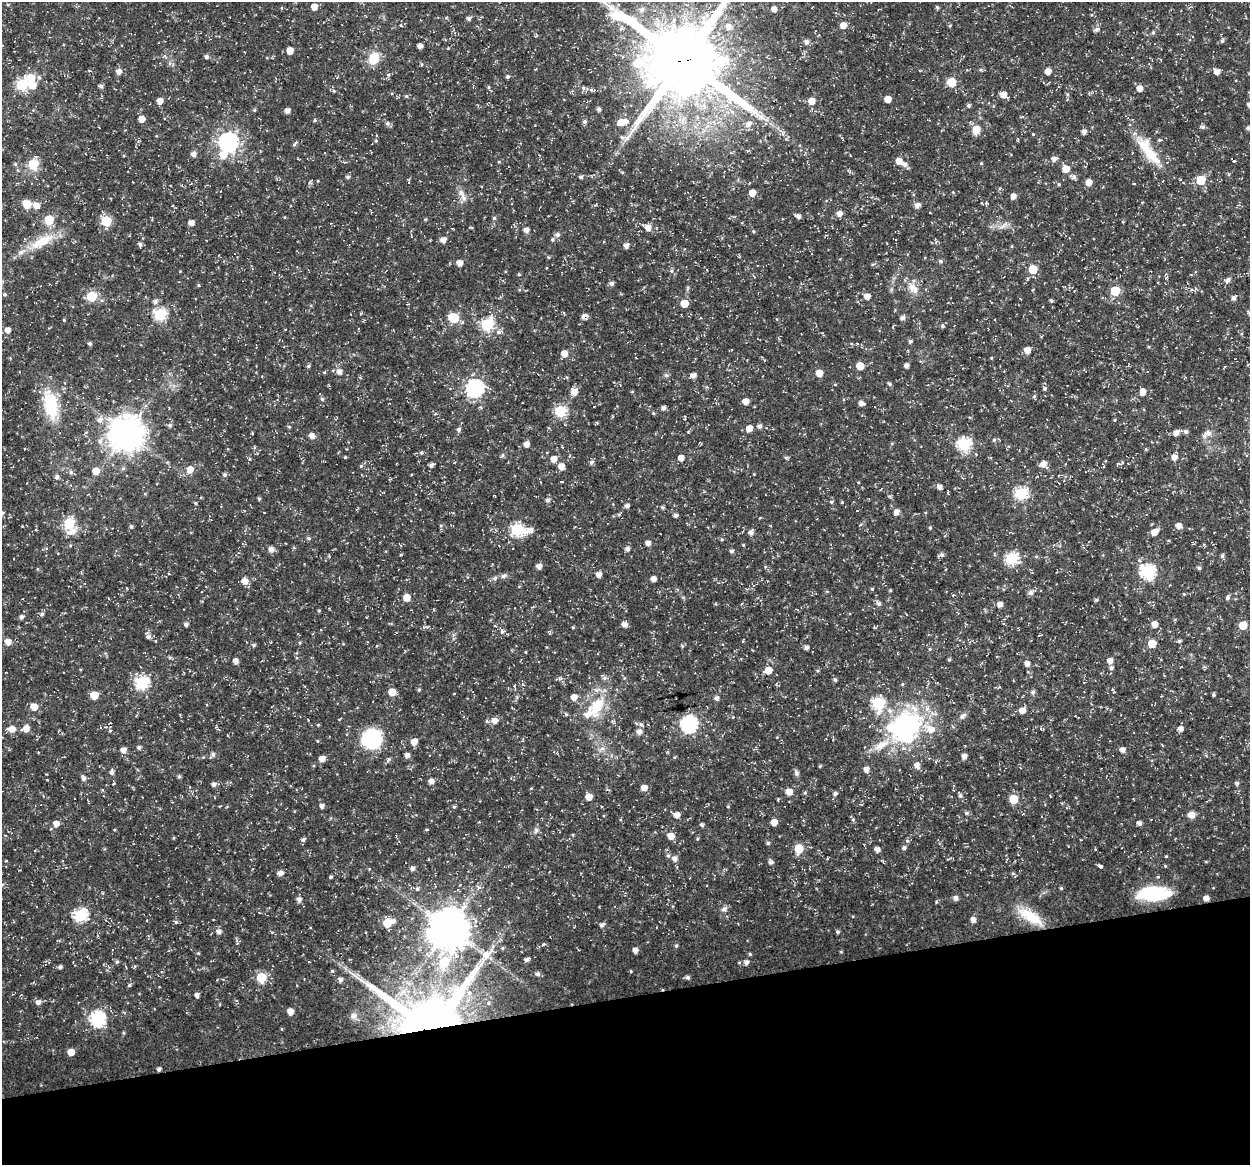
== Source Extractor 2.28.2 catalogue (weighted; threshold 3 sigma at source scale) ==
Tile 14 of 4 x 4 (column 2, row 4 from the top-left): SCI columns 1300-2547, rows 46-1208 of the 5044 x 4838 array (HDU 1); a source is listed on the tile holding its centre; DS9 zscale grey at full resolution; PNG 1252 x 1167 px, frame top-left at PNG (2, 2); no overlay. Shown black and unused: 14% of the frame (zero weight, under 3 of 5 exposures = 3% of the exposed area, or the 3 px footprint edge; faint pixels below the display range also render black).
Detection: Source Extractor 2.28.2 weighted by HDU 2 'WHT'; one run over the whole footprint, this tile lists its part. Background 0.0242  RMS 0.0022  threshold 0.00992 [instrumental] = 3 sigma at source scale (4.5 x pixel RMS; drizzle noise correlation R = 1.50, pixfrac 1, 0.0396/0.0396 arcsec/px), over >= 5 px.
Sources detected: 417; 3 inside a brighter object's white glare — not listed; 7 inside a brighter listed object's ellipse — not listed separately; the other 407 listed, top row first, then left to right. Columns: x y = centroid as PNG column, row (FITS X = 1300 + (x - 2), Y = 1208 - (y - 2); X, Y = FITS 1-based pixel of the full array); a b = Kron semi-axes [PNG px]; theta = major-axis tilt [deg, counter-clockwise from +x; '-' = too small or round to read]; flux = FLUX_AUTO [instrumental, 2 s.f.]
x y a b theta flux
8 4 5 3 - 0.23
314 7 5 5 - 2
937 7 4 4 - 0.36
774 9 5 5 - 1.2
641 10 8 7 - 1.1
469 18 5 4 - 0.59
401 25 4 3 - 0.18
843 25 6 5 - 1.8
729 27 9 8 - 1.7
1097 29 9 5 14 0.54
1153 32 5 5 - 0.32
536 36 5 4 - 0.27
1222 41 7 5 75 0.38
806 42 6 6 - 0.69
63 44 4 3 - 0.18
420 46 4 4 - 0.97
290 50 5 5 - 2.3
206 56 5 5 - 0.54
374 58 10 8 68 5.5
683 60 28 24 -19 2300
981 70 6 4 -18 0.28
119 71 5 5 - 1.2
1048 71 5 4 - 1.7
1217 72 6 5 - 1.3
388 75 5 5 - 0.38
507 77 4 4 - 0.42
31 78 8 7 - 5.1
951 82 5 5 - 7.3
22 85 6 6 - 19
101 86 4 4 - 0.66
489 87 5 3 - 0.24
1140 88 6 5 - 1.4
592 90 9 5 -10 0.68
334 91 6 4 -46 0.32
1003 94 6 5 - 1.9
406 96 5 5 - 0.31
888 99 5 5 - 2.2
160 101 5 5 - 1.7
811 101 5 5 - 2.5
968 105 4 4 - 0.48
1249 105 6 5 - 0.88
599 109 4 4 - 0.57
254 110 5 4 - 0.27
287 111 5 4 - 1.2
761 117 14 7 -32 1.8
142 119 5 5 - 1.8
315 120 5 4 - 0.29
585 122 5 5 - 0.56
621 122 8 7 - 2.3
387 123 6 6 - 0.57
749 124 10 7 41 1.3
1202 127 8 5 -11 0.49
1248 128 5 4 - 0.5
976 130 9 8 - 2.7
1084 132 5 5 - 0.85
783 133 8 4 -81 0.51
1033 134 4 3 - 0.19
622 137 6 5 - 0.47
376 141 5 3 - 0.23
228 142 8 7 - 100
295 143 8 3 47 0.35
1149 153 47 12 -53 7.4
193 154 6 5 - 0.77
223 155 9 8 - 2.3
1054 159 7 6 - 0.88
899 161 5 5 - 1.9
1234 161 4 3 - 0.17
499 162 5 3 - 0.19
981 163 4 4 - 0.19
33 164 6 6 - 11
905 164 7 5 -32 0.94
1066 169 7 6 - 2.2
17 170 6 4 -88 0.3
849 171 7 4 -18 0.32
622 172 5 3 - 0.22
348 177 5 5 - 0.45
581 177 4 4 - 0.45
1073 177 8 6 -21 0.67
1201 180 6 5 - 7.8
310 182 6 4 86 0.35
1089 182 6 5 - 1.6
1059 184 5 4 - 0.26
953 192 4 4 - 0.18
752 193 6 6 - 1.6
1013 196 6 5 - 1
463 198 12 7 -58 1.3
27 204 8 7 - 3.1
36 205 8 7 - 1.5
917 205 6 5 - 1.1
840 213 6 5 - 1.3
798 216 5 4 - 0.91
494 218 4 4 - 0.36
426 219 5 3 - 0.2
49 220 6 5 - 8.4
106 221 6 6 - 13
191 223 5 5 - 1.2
1003 226 14 4 35 0.82
452 228 4 2 - 0.18
648 228 6 6 - 1.6
526 230 5 5 - 1
753 231 5 3 - 0.24
557 235 6 6 - 0.61
552 239 6 5 - 0.39
443 240 6 5 - 1.4
42 241 38 13 30 6.9
140 244 6 5 - 0.6
626 245 5 5 - 1
940 261 6 5 - 0.41
460 263 5 5 - 1.5
1033 269 5 5 - 5.8
671 271 6 5 - 0.42
519 274 5 3 - 0.2
1228 280 8 6 35 0.73
611 283 5 5 - 0.71
198 285 5 3 - 0.2
912 288 18 10 -67 2.3
1033 289 4 2 - 0.15
1192 290 6 4 -18 0.43
1115 291 5 5 - 10
4 294 5 4 - 0.32
92 296 6 5 - 12
867 296 6 5 - 1.5
1234 298 5 5 - 0.71
1051 300 4 3 - 0.37
155 302 6 6 - 0.79
684 303 5 5 - 4.1
160 315 6 6 - 24
584 316 7 5 27 0.93
453 318 6 6 - 11
902 318 5 5 - 0.77
64 320 4 4 - 0.22
487 325 7 6 - 23
942 326 5 4 - 0.37
285 329 4 2 - 0.15
7 330 5 5 - 1.4
499 332 7 6 - 0.76
910 341 5 4 - 0.48
90 343 4 4 - 0.49
1027 350 5 5 - 1.8
564 353 7 6 - 1.4
991 358 4 3 - 0.19
308 366 5 4 - 0.41
860 366 5 5 - 3.7
906 366 4 4 - 0.98
339 372 6 6 - 1.2
819 373 5 5 - 2.5
666 375 6 5 - 0.39
693 375 5 5 - 1
890 384 6 4 -29 0.36
475 388 8 7 - 57
1044 388 5 5 - 0.41
574 392 9 8 - 1.6
1143 392 6 5 - 1.8
1034 396 5 5 - 0.32
322 399 5 4 - 0.39
745 401 5 5 - 1.6
861 403 5 4 - 1
50 405 40 19 -80 9.5
663 408 5 5 - 0.63
560 411 6 6 - 19
653 413 4 4 - 0.23
100 420 9 7 48 1.2
1115 420 4 3 - 0.19
597 423 5 3 - 0.21
170 425 5 5 - 0.44
759 426 5 5 - 0.69
289 427 5 3 - 0.2
749 428 6 5 - 1.8
458 429 6 5 - 0.56
1177 432 8 5 28 1.4
1186 432 5 5 - 0.62
126 433 11 10 - 450
252 433 4 2 - 0.16
1207 433 13 8 28 1.3
311 436 5 5 - 1.2
994 440 5 5 - 0.39
100 441 8 7 - 1
526 444 5 5 - 1.3
964 444 6 6 - 29
562 447 3 3 - 0.16
421 453 5 5 - 0.37
502 455 6 5 - 0.36
345 457 4 4 - 0.19
1174 457 5 5 - 1.3
681 458 5 5 - 1.6
786 458 6 4 -1 0.33
553 459 5 5 - 1.9
591 462 5 5 - 0.67
1044 464 7 6 - 1.6
1119 464 8 3 19 0.39
431 465 5 4 - 0.69
361 466 5 4 - 0.32
561 466 6 6 - 1.9
190 470 7 6 - 2.3
96 471 6 5 - 2.7
71 472 6 6 - 0.56
754 474 3 3 - 0.15
225 475 5 5 - 0.47
1059 475 5 3 - 0.21
56 477 6 5 - 0.52
390 479 5 3 - 0.23
939 487 5 4 - 0.97
1021 494 6 6 - 25
259 499 4 3 - 0.32
547 500 5 5 - 0.55
831 502 5 4 - 0.33
195 503 4 3 - 0.25
627 506 5 4 - 0.74
662 507 5 4 - 0.33
896 512 6 5 - 1.2
675 515 5 4 - 0.65
69 523 7 6 - 13
1179 526 6 6 - 1.2
131 527 5 4 - 0.4
930 528 4 4 - 0.28
517 529 6 6 - 22
529 530 13 7 11 1.8
72 532 17 9 31 2
751 532 5 5 - 0.88
1154 532 7 5 38 2.1
309 538 6 4 -2 0.36
722 539 5 4 - 0.28
648 543 5 4 - 1
743 545 4 4 - 0.2
271 549 6 6 - 1.2
627 549 5 5 - 0.73
731 551 5 4 - 0.5
941 555 6 5 - 0.63
1222 556 6 4 -90 0.41
1011 558 6 6 - 21
539 566 5 5 - 1.2
1199 568 5 4 - 0.48
1147 571 7 7 - 35
169 574 4 2 - 0.16
599 574 5 5 - 1.1
503 576 8 6 17 0.59
468 577 5 3 - 0.22
495 578 7 4 46 0.45
653 579 5 5 - 0.95
244 581 6 6 - 1.6
872 589 4 4 - 0.26
890 590 4 3 - 0.22
1031 593 6 5 - 0.94
1184 594 4 3 - 0.18
1228 597 6 5 - 0.55
406 598 6 5 - 2.3
1096 600 5 4 - 0.34
879 603 7 5 -50 0.65
716 604 5 3 - 0.18
1000 604 5 5 - 1.2
319 611 4 3 - 0.27
42 614 6 5 - 0.45
21 617 5 5 - 0.65
186 624 5 4 - 0.57
1155 624 6 5 - 1.5
624 625 5 5 - 1.2
1243 625 5 5 - 5.2
573 627 4 3 - 0.22
502 631 7 5 -85 0.56
549 631 6 4 -19 0.28
148 636 8 6 -75 0.75
1179 641 5 4 - 0.4
8 642 6 6 - 1.6
300 643 4 3 - 0.22
1152 644 5 5 - 3.9
254 645 6 4 24 0.35
806 647 5 4 - 0.77
930 649 5 4 - 0.25
525 652 4 3 - 0.16
949 659 5 4 - 0.29
235 661 5 4 - 1.2
1110 661 6 5 - 1.2
1027 664 5 5 - 1.1
1111 668 5 5 - 0.52
768 670 5 5 - 3.4
818 671 5 3 - 0.23
559 678 6 4 -19 0.45
835 680 5 4 - 0.43
142 683 7 6 - 26
902 684 5 4 - 0.25
419 690 5 4 - 0.3
392 692 6 5 - 2.9
1033 692 6 5 - 0.57
94 695 5 5 - 4.4
1213 695 4 3 - 0.34
574 697 6 6 - 1.5
716 698 5 5 - 0.75
878 704 7 6 - 20
34 707 6 5 - 2.5
597 707 32 18 57 8.1
1022 710 6 5 - 1.7
566 714 5 4 - 0.31
963 716 10 6 45 0.75
495 721 7 7 - 1.5
641 724 5 4 - 0.38
689 724 7 7 - 54
907 727 45 34 37 32
26 728 7 6 - 1.7
12 729 7 5 4 2.3
218 729 9 2 -31 0.27
1041 729 7 3 -6 0.23
1180 729 5 5 - 1.1
110 730 5 4 - 0.29
639 732 5 5 - 1.1
372 738 24 23 - 12
317 741 4 4 - 0.22
414 742 5 5 - 1.9
139 747 5 4 - 0.53
602 748 7 5 1 0.62
123 750 5 5 - 1.3
1122 750 5 5 - 1.2
213 754 6 5 - 0.53
407 755 5 5 - 0.9
964 756 5 4 - 1.1
322 759 5 5 - 1.7
389 759 8 4 55 0.45
917 765 7 6 - 1.3
820 766 5 4 - 0.24
866 769 5 5 - 1.2
112 772 6 5 - 0.68
796 773 8 6 -74 0.59
179 777 4 4 - 0.43
83 778 7 5 -89 0.63
431 781 5 5 - 1.2
1237 783 5 5 - 0.5
113 784 3 2 - 0.2
214 784 6 5 - 0.8
644 788 6 5 - 1.5
789 792 6 5 - 2
805 793 5 4 - 0.31
835 793 5 4 - 0.52
960 795 5 5 - 0.53
589 797 5 5 - 2
1014 799 5 5 - 6.4
322 806 4 4 - 0.87
454 807 4 4 - 0.32
728 807 4 3 - 0.19
967 813 6 5 - 0.41
677 815 6 6 - 1.4
1191 815 9 8 - 1.3
774 822 5 5 - 2
56 823 6 6 - 1.3
1139 823 5 4 - 0.71
702 825 5 4 - 0.43
427 829 4 3 - 0.22
536 830 9 6 74 0.66
671 836 6 6 - 1.8
303 839 6 5 - 0.48
697 839 5 3 - 0.22
907 841 6 4 -1 0.31
768 843 4 4 - 0.37
904 848 5 5 - 0.64
799 849 6 6 - 6.2
877 850 5 4 - 1.1
668 855 5 5 - 0.39
674 859 6 5 - 1.1
6 861 4 2 - 0.16
771 862 5 5 - 0.72
1101 866 4 3 - 0.63
412 869 5 5 - 0.71
280 873 5 5 - 1.2
331 877 5 4 - 0.3
2 885 6 4 2 0.27
478 887 7 5 -59 0.5
1061 888 4 4 - 0.28
417 889 6 4 76 0.44
1154 894 34 14 3 13
955 898 5 5 - 0.93
1206 898 5 5 - 1.3
299 900 5 5 - 0.92
936 902 4 4 - 0.25
724 909 9 6 35 0.7
80 915 7 6 - 24
1030 916 34 13 -29 6.2
973 920 6 5 - 1.1
176 922 5 5 - 0.41
388 923 8 5 23 6.4
602 925 6 5 - 0.69
448 928 11 11 - 710
219 932 6 6 - 0.85
837 932 4 4 - 0.45
543 944 5 4 - 0.28
676 946 5 4 - 0.39
635 950 5 4 - 1.1
198 953 5 3 - 0.23
487 954 22 11 47 3.1
750 954 4 4 - 0.24
526 960 5 4 - 0.65
444 961 11 8 -84 7.9
117 962 5 5 - 0.42
746 962 5 5 - 0.87
60 967 4 4 - 0.54
332 971 5 4 - 0.29
631 971 4 3 - 0.23
538 974 6 6 - 0.56
687 977 5 4 - 0.53
261 978 6 6 - 9.4
340 979 5 5 - 0.67
129 985 5 4 - 0.38
197 996 5 4 - 0.83
38 1002 6 6 - 0.9
290 1012 6 5 - 1.8
97 1019 7 7 - 37
431 1022 40 30 14 380
123 1033 5 4 - 0.25
71 1052 5 5 - 2.6
159 1069 4 4 - 0.6
Overlapping masked pixels (flux is a lower limit): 5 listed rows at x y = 683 60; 584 316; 1206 898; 431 1022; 159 1069
Isophote crosses this tile's border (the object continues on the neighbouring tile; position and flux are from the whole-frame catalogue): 3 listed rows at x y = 683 60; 1249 105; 2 885